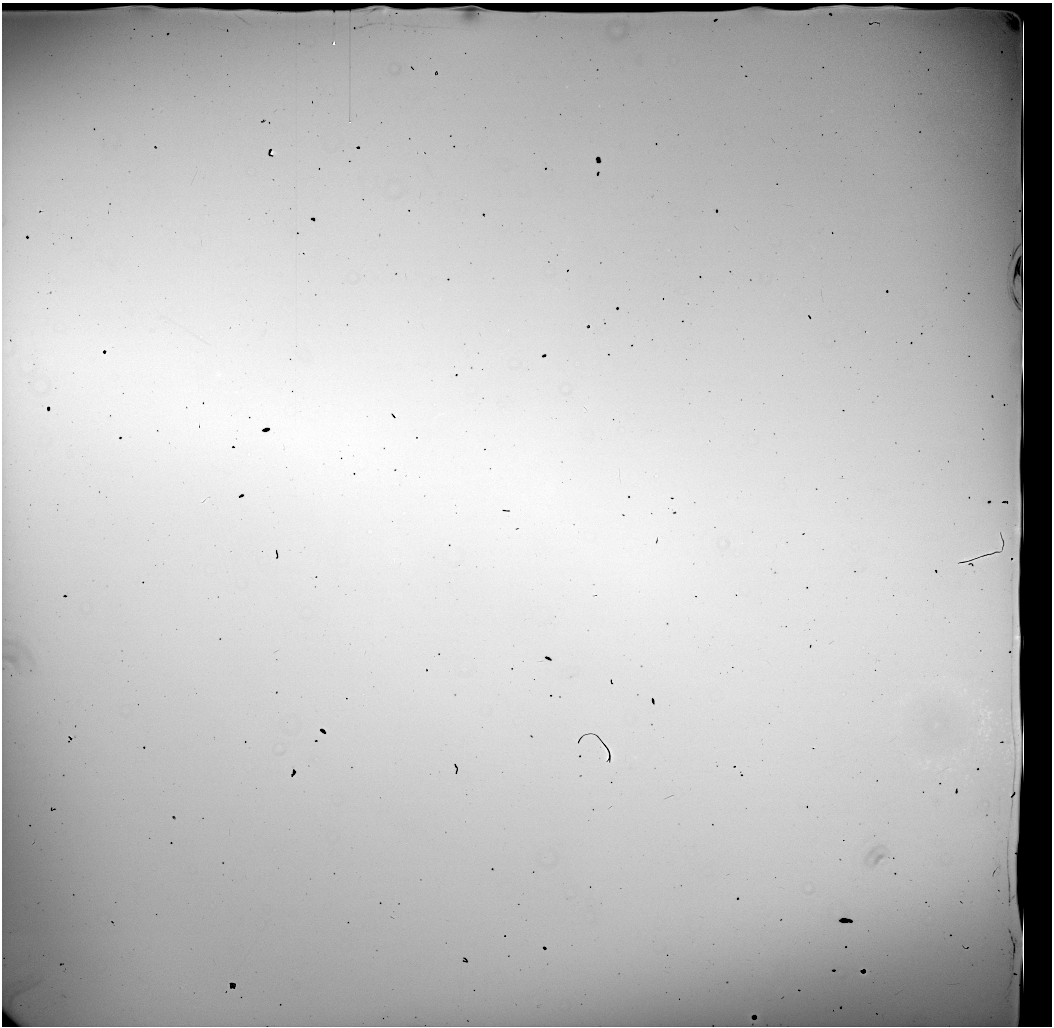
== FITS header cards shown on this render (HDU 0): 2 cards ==
NAXIS1  =                 1050 / length of data axis 1
NAXIS2  =                 1024 / length of data axis 2

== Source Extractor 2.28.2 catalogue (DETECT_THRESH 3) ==
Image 1050 x 1024 px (HDU 0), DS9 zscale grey, 1 PNG px = 1 image px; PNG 1054 x 1028 px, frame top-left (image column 1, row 1024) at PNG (2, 3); no overlay
Background 22900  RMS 110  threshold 321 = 3 sigma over >= 5 px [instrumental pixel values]
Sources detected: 14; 3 with non-positive FLUX_AUTO (blend fragments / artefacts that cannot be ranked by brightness) are not listed; the other 11 listed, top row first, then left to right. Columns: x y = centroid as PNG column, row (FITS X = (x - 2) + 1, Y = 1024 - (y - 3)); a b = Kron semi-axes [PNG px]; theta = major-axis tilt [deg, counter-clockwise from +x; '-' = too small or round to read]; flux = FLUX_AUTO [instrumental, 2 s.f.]
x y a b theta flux
896 8 10 2 2 14000
385 11 4 2 - 5500
15 13 33 4 2 65000
334 44 3 3 - 36000
350 122 2 2 - 5900
273 152 3 3 - 11000
236 392 4 3 - 7600
197 426 3 2 - 9500
295 433 7 6 - 25000
612 755 8 2 -90 13000
606 756 5 2 - 9900
At the frame edge (FLAGS 8, measured only in part): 1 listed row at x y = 15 13
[3 non-positive-flux detections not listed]